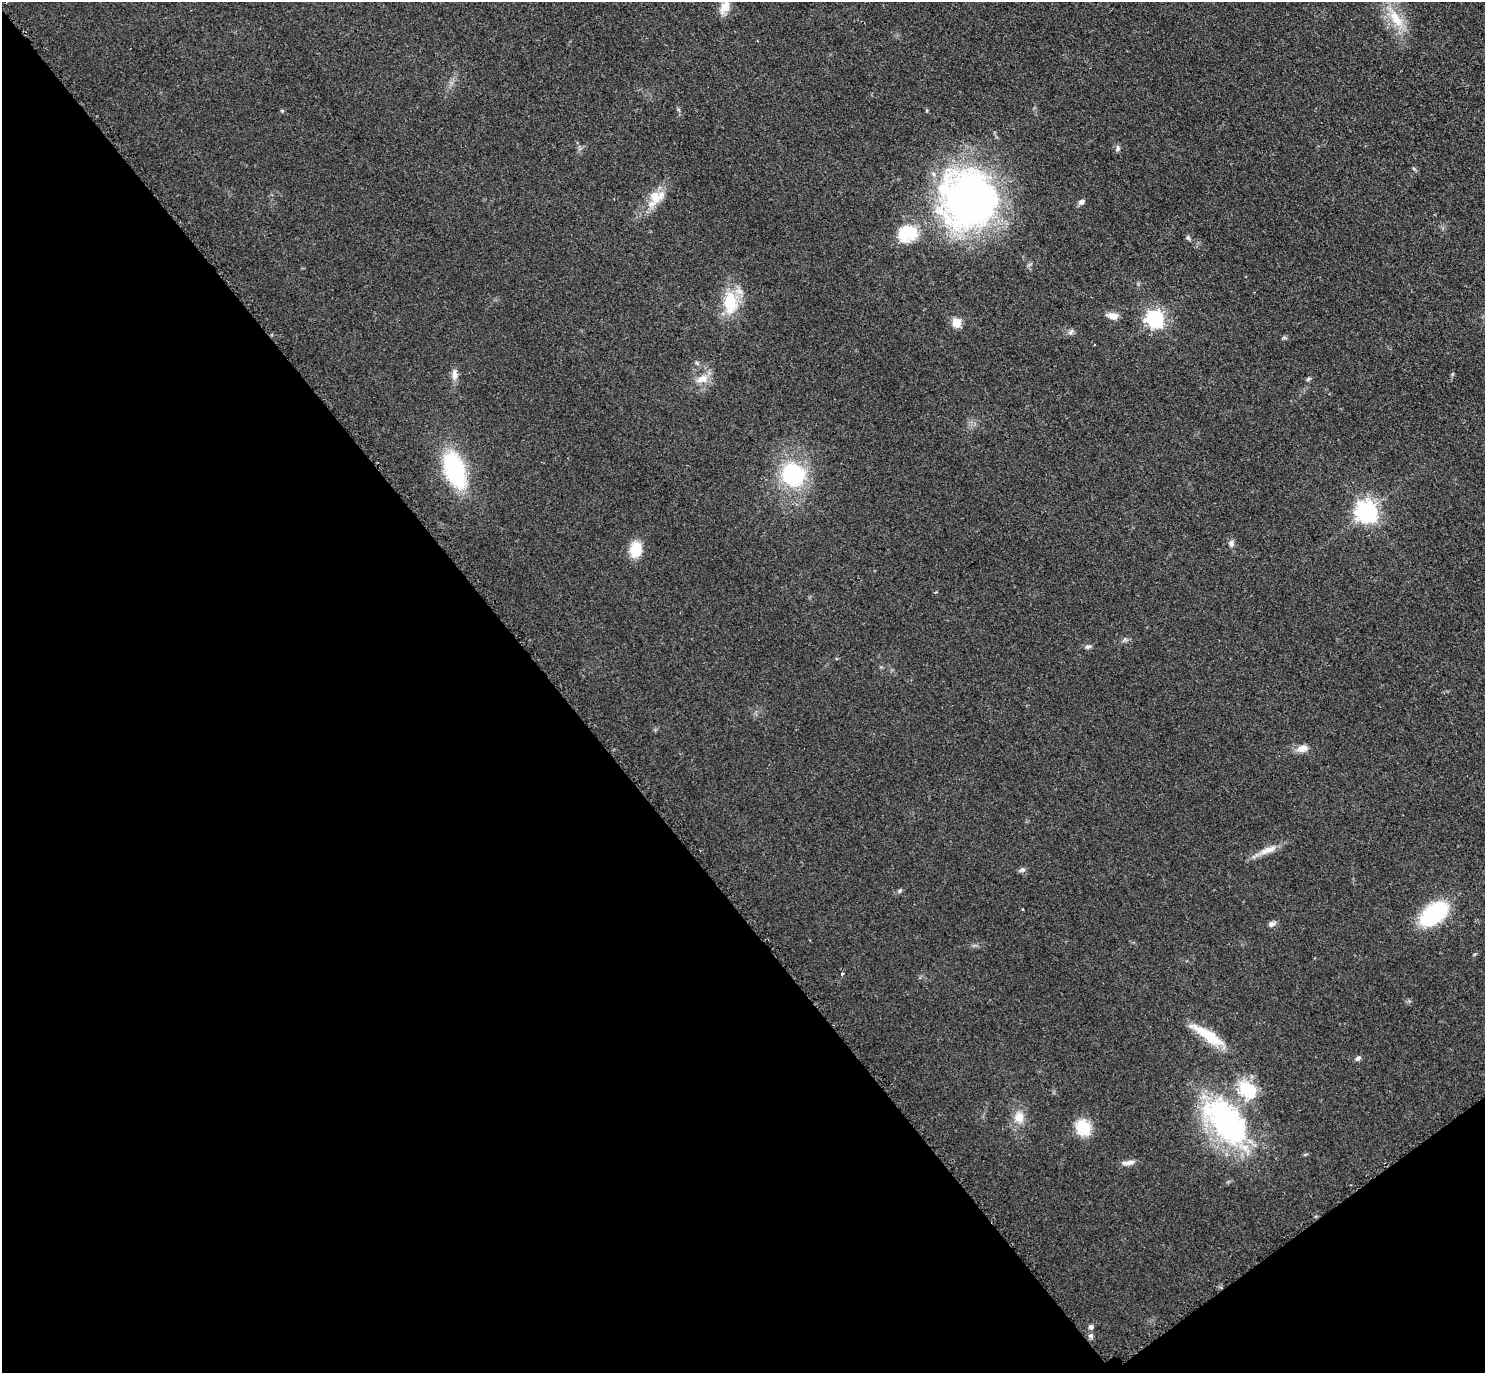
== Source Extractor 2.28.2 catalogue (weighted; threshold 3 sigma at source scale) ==
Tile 14 of 4 x 4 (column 2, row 4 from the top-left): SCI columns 1675-3157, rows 463-1833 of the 6271 x 6268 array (HDU 1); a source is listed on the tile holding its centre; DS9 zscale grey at full resolution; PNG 1487 x 1375 px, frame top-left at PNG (2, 2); no overlay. Shown black and unused: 40% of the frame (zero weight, under 2 of 3 exposures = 11% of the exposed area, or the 3 px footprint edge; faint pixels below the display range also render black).
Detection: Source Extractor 2.28.2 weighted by HDU 2 'WHT'; one run over the whole footprint, this tile lists its part. Background 0.0948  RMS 0.0088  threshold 0.0396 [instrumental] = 3 sigma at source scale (4.5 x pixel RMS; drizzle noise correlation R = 1.50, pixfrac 1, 0.05/0.05 arcsec/px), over >= 5 px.
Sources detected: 40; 1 inside a brighter object's white glare — not listed; the other 39 listed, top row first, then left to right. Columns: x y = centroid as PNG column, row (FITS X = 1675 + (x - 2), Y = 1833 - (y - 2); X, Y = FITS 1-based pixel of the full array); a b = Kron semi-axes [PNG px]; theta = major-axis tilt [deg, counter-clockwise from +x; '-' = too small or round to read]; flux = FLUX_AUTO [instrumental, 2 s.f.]
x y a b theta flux
725 7 19 11 59 9.6
1396 19 28 12 -55 23
282 111 5 4 - 1.1
1118 148 8 5 79 2.2
655 197 28 15 73 17
968 200 65 63 -77 330
1081 202 8 6 32 2.9
907 233 23 18 24 33
1188 238 7 5 -63 1.5
730 302 32 18 -86 32
1113 316 12 8 -11 7.5
1155 319 7 7 - 330
956 323 5 5 - 33
1071 332 8 4 53 1.9
697 363 6 4 -71 1.2
454 374 15 7 88 5.5
702 379 16 11 21 9.8
1308 379 7 4 45 1.3
455 470 29 16 -71 100
793 475 22 20 -37 83
1366 512 8 7 - 540
1231 543 10 6 87 2.9
636 549 16 12 82 22
1088 647 9 5 6 2
1303 748 14 9 14 6.6
1268 850 28 8 20 10
1022 870 10 4 5 1.9
900 890 6 5 - 1.5
1434 914 27 15 40 82
1271 924 9 7 27 3
842 974 4 4 - 1.1
1208 1035 40 10 -33 30
1358 1058 8 6 28 2.1
1247 1089 26 18 -66 31
1019 1117 17 13 -79 11
1227 1121 69 36 -51 170
1083 1128 15 13 -57 28
1128 1163 20 6 9 4.5
1091 1327 6 5 - 2.3